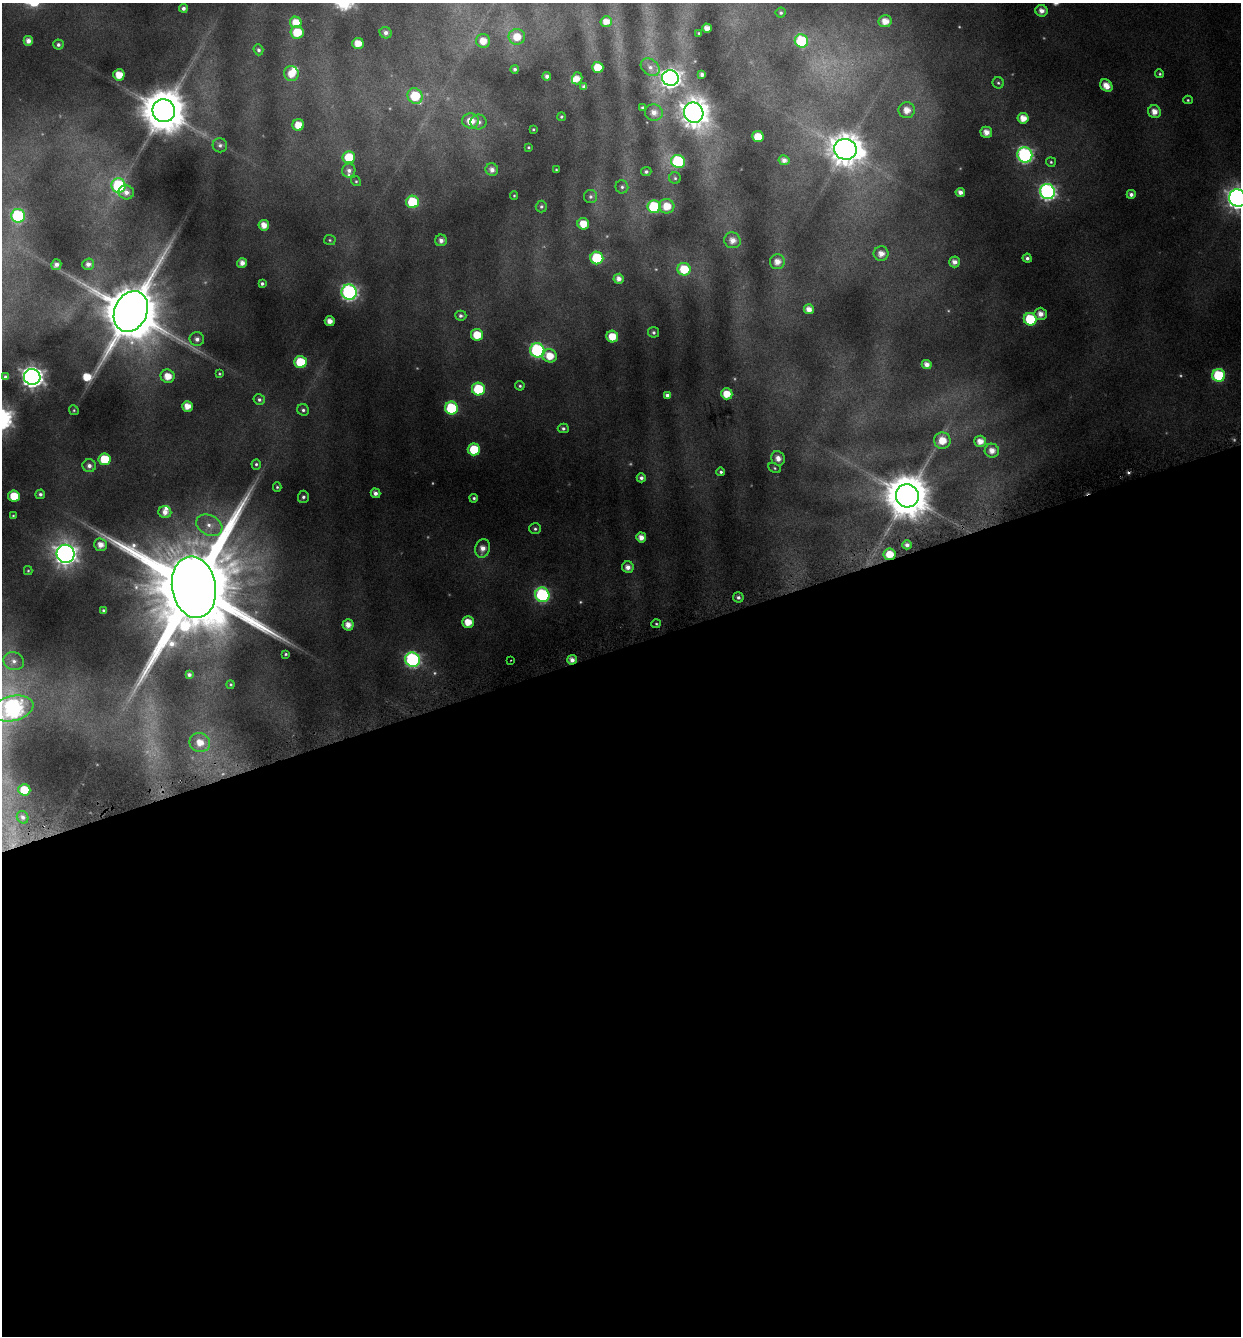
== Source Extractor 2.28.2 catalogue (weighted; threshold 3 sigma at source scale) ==
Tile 15 of 4 x 4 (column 3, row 4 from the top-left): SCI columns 2605-3843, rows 4-1337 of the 5150 x 5376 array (HDU 1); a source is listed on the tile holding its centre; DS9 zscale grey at full resolution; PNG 1243 x 1338 px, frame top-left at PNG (2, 3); each listed source drawn as its Kron ellipse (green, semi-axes under 4 px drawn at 4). Shown black and unused: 52% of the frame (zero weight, under 4 of 8 exposures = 2% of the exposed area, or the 3 px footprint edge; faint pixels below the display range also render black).
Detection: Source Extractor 2.28.2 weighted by HDU 2 'WHT'; one run over the whole footprint, this tile lists its part. Background 0.0446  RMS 0.0097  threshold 0.0395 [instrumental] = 3 sigma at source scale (4.09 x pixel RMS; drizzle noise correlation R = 1.36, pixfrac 0.8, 0.0396/0.0396 arcsec/px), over >= 5 px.
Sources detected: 181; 8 too faint to see at this stretch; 1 cosmic-ray / hot-pixel residue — neither listed nor drawn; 4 inside a brighter listed object's ellipse — not listed separately; the other 168 listed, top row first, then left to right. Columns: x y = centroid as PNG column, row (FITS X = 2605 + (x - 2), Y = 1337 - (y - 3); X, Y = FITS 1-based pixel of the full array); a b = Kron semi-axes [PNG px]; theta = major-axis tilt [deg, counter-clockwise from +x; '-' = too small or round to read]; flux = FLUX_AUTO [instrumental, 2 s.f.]
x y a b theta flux
183 8 4 4 - 3
1041 11 6 6 - 6.5
781 13 5 5 - 1.9
606 21 5 5 - 9.7
885 21 6 6 - 10
296 22 6 5 - 15
707 28 5 4 - 7.7
297 32 6 6 - 22
386 33 6 5 - 3.9
699 33 3 3 - 1
517 37 8 8 - 15
28 41 5 4 - 5.8
483 41 7 7 - 12
801 41 7 6 - 58
358 43 5 5 - 12
58 45 5 5 - 2.6
258 50 5 4 - 2.3
598 67 6 5 - 22
650 67 10 8 -39 4.9
515 69 4 4 - 2.4
291 74 7 7 - 13
702 74 4 4 - 3.7
1160 74 4 4 - 1.5
119 75 6 5 - 15
547 76 4 4 - 3.7
577 78 6 5 - 8.5
670 78 8 7 - 630
998 83 6 5 - 1.8
1106 86 7 5 -46 11
584 87 4 3 - 2.6
415 96 8 7 - 40
1188 100 5 4 - 1.2
642 107 3 3 - 1.3
907 110 8 8 - 11
164 111 11 11 - 3900
654 112 9 8 - 7.2
1154 112 6 6 - 8.7
694 113 10 9 - 1300
561 117 4 4 - 1.5
1023 118 5 5 - 11
470 121 8 7 - 16
479 122 8 7 - 4.5
298 125 6 5 - 16
533 129 3 2 - 0.93
986 132 6 5 - 8.7
758 137 6 5 - 21
220 145 7 7 - 2.9
528 147 3 3 - 0.99
845 149 11 10 - 1900
1025 155 8 7 - 210
349 157 6 6 - 26
784 160 5 5 - 5.1
678 161 7 6 - 96
1051 162 5 4 - 1.5
349 170 7 6 - 4.1
492 170 6 6 - 5.4
556 170 3 2 - 0.82
646 172 5 4 - 2.1
675 178 6 5 - 1.8
356 181 5 4 - 1.3
118 186 7 7 - 91
622 187 6 6 - 2.4
126 192 8 7 - 5.4
960 192 4 4 - 5.3
1047 192 8 7 - 280
1131 194 4 4 - 3.8
514 196 4 4 - 1
590 197 6 6 - 2.7
1237 198 9 8 - 660
412 202 6 6 - 48
541 206 6 5 - 2
667 206 7 7 - 16
654 207 6 6 - 72
18 216 7 6 - 100
583 224 6 5 - 15
264 225 5 5 - 9.8
330 240 6 5 - 1.5
441 240 6 6 - 4.9
732 240 8 8 - 8.1
881 254 7 7 - 8.2
597 258 6 6 - 56
1027 258 4 4 - 2.7
777 262 7 7 - 8.5
954 262 5 5 - 5.7
242 263 5 5 - 6.4
88 264 6 5 - 4.7
56 265 5 5 - 4.8
684 269 6 6 - 27
619 279 5 5 - 5.8
262 284 4 3 - 2
349 292 7 7 - 250
809 309 5 5 - 7.7
131 311 21 16 65 8100
1040 314 6 6 - 7.2
461 316 6 5 - 2.2
1030 319 6 6 - 53
330 321 5 5 - 7.6
654 332 5 5 - 2.1
477 335 6 6 - 21
612 336 6 6 - 17
197 339 7 7 - 4.6
537 350 7 7 - 160
550 356 7 6 - 16
300 362 6 6 - 42
927 364 5 4 - 6.1
219 374 4 4 - 1.2
1219 375 6 6 - 72
168 376 7 6 - 14
5 377 4 4 - 2.6
32 377 8 8 - 650
520 386 5 4 - 1.6
478 389 6 6 - 48
727 394 6 5 - 16
667 395 4 4 - 3.1
259 400 6 5 - 2.4
187 406 5 5 - 10
451 408 6 6 - 70
74 410 5 4 - 1.3
303 410 6 5 - 2.3
563 428 5 4 - 2.4
942 441 8 8 - 15
980 441 6 5 - 9.2
474 449 6 6 - 36
992 451 7 7 - 8.2
778 458 7 6 - 6.6
104 459 6 6 - 33
256 464 5 5 - 1.8
89 466 6 6 - 4.3
775 468 6 4 -29 1.4
721 472 4 4 - 2.1
641 478 4 4 - 3
277 487 5 4 - 1.4
375 493 5 4 - 4.3
40 494 5 4 - 2.4
14 496 6 5 - 21
907 496 12 11 - 3800
303 497 6 5 - 2.6
474 498 4 4 - 1.9
165 512 6 6 - 6.6
13 516 4 4 - 0.99
209 525 14 9 -27 9.8
535 529 6 5 - 2.1
641 537 5 5 - 7.7
100 545 6 6 - 8.5
907 545 4 4 - 4.2
483 548 9 7 78 8
65 554 9 9 - 680
890 554 6 5 - 17
628 567 6 5 - 6.4
28 571 4 4 - 1
194 587 31 22 -81 27000
542 595 7 7 - 140
738 597 5 5 - 2.9
103 610 3 3 - 1.2
468 622 6 5 - 15
656 624 5 4 - 1.3
348 625 5 5 - 8.4
286 654 4 3 - 1.3
412 660 7 7 - 190
511 660 2 2 - 0.58
572 660 5 4 - 5.7
14 661 10 9 - 6.1
189 675 4 4 - 2.6
231 684 4 4 - 1.1
12 709 21 12 13 350
200 742 10 9 - 14
24 790 6 5 - 21
23 817 6 5 - 2.8
Overlapping masked pixels (flux is a lower limit): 2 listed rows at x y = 890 554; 572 660
Isophote crosses this tile's border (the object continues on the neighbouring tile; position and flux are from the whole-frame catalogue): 2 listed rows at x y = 1237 198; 12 709